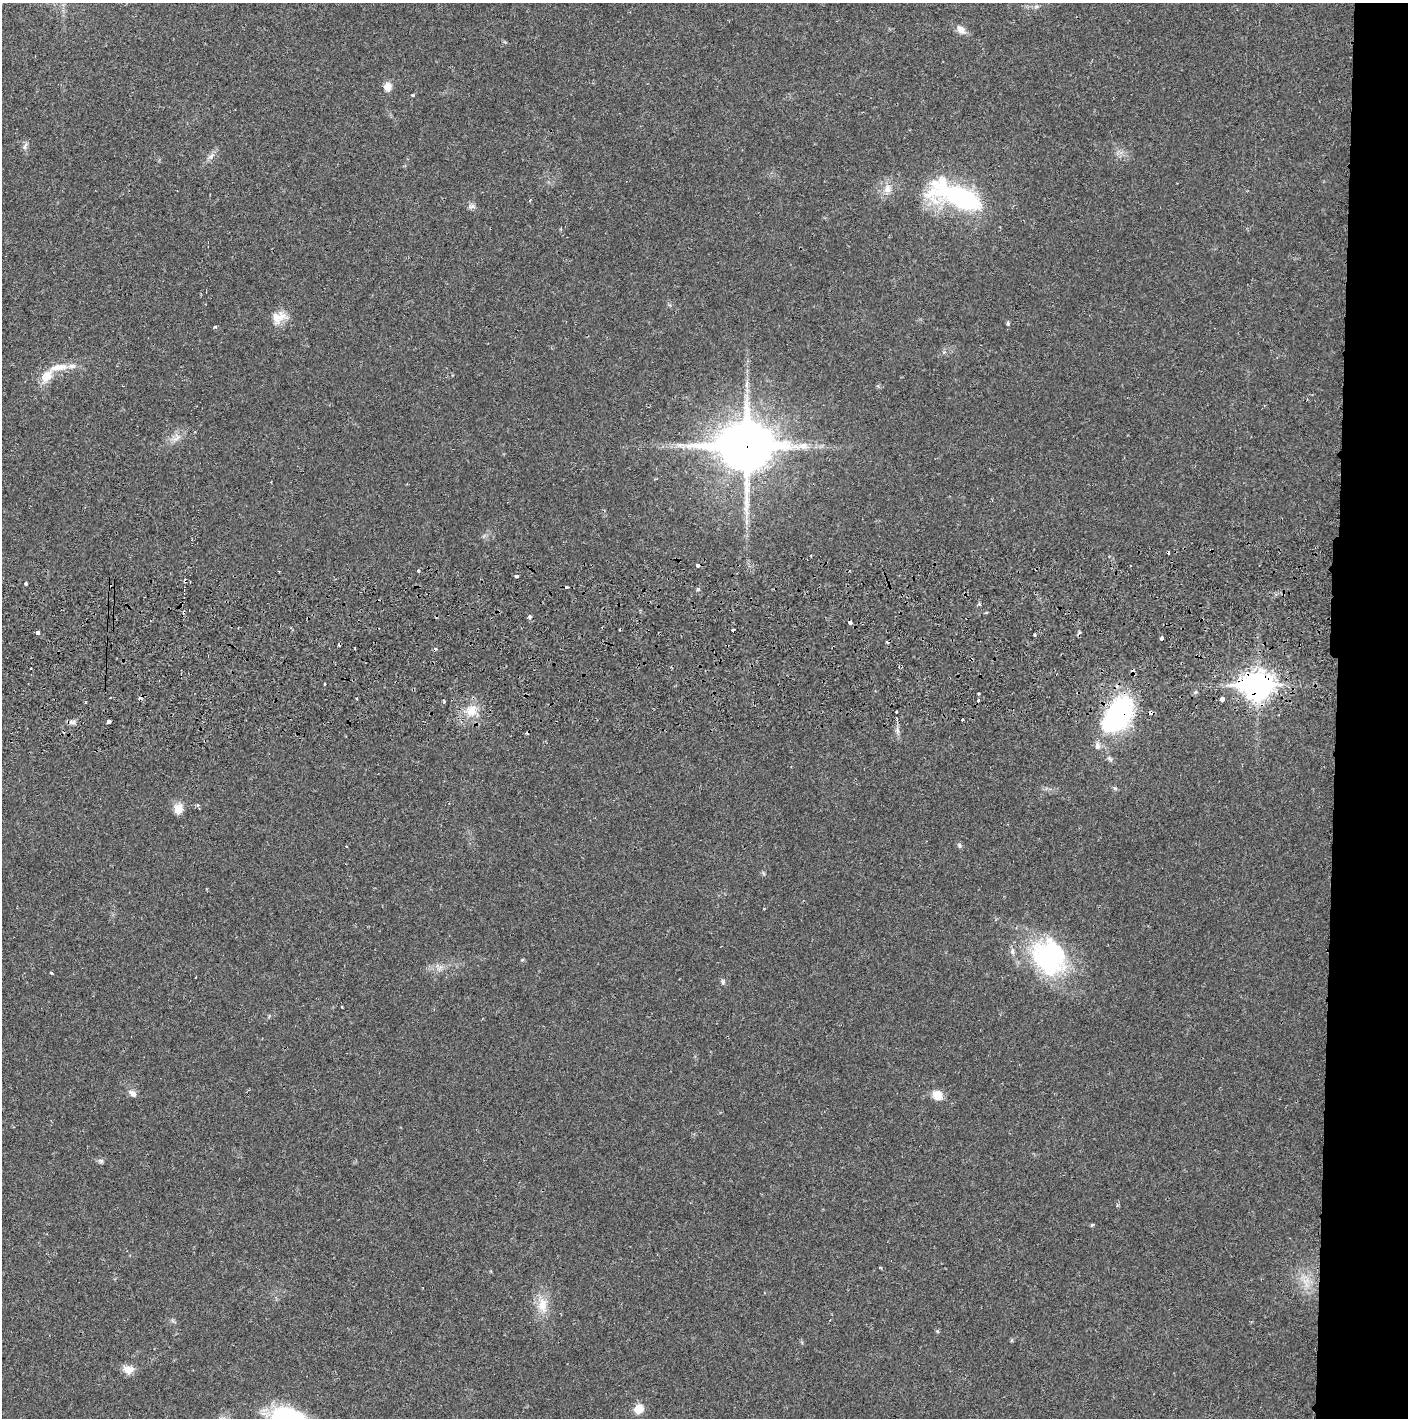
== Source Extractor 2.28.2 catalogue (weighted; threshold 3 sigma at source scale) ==
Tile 6 of 3 x 3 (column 3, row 2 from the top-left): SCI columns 2817-4222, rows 1471-2886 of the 4229 x 4360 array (HDU 1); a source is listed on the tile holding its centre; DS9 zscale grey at full resolution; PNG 1410 x 1420 px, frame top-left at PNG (2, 3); no overlay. Shown black and unused: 5% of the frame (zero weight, under 2 of 3 exposures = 3% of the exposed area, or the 3 px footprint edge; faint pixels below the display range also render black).
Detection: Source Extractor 2.28.2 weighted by HDU 2 'WHT'; one run over the whole footprint, this tile lists its part. Background 0.0211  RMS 0.0035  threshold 0.0156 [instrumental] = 3 sigma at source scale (4.5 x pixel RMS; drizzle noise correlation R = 1.50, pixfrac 1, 0.05/0.05 arcsec/px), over >= 5 px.
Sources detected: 71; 1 inside a brighter object's white glare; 12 cosmic-ray / hot-pixel residue — not listed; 2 inside a brighter listed object's ellipse — not listed separately; the other 56 listed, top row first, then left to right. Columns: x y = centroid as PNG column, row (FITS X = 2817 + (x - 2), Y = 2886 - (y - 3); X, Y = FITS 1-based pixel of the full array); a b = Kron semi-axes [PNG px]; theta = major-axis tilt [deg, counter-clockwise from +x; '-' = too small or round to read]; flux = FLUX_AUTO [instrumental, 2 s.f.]
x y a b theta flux
1036 6 7 4 1 0.7
961 29 13 8 -37 2.4
387 86 9 8 - 2.9
412 95 4 4 - 0.37
25 146 11 4 67 0.96
211 156 11 6 39 1.4
887 189 13 10 75 2.9
962 198 43 16 -17 58
530 200 5 3 - 0.31
472 206 10 6 -10 1.1
279 317 22 15 28 4.8
1008 323 5 4 - 0.58
215 327 4 3 - 0.63
59 367 29 9 10 5.3
177 438 14 8 52 2.5
680 445 7 4 18 0.95
746 446 20 17 2 1500
697 565 4 3 - 1.3
418 571 3 3 - 0.78
517 576 4 3 - 3.2
185 581 7 3 -83 0.48
26 583 3 3 - 1.5
698 589 5 4 - 0.53
530 617 4 3 - 1.4
850 622 4 3 - 2.7
733 630 3 3 - 0.97
38 633 4 3 - 2.5
1035 635 3 3 - 0.56
1162 638 4 3 - 1.2
324 684 3 2 - 0.38
1257 686 11 9 -1 400
1222 699 4 3 - 15
444 701 4 3 - 0.43
471 711 17 12 49 5.6
897 712 3 2 - 0.51
1118 715 39 22 54 59
962 720 3 3 - 0.82
109 721 4 3 - 3.9
897 731 9 4 -81 1.1
197 805 4 4 - 0.69
178 809 13 11 -84 3.3
959 845 6 5 - 0.64
346 846 3 2 - 0.3
1049 957 44 39 -58 48
52 973 4 3 - 0.33
723 982 7 5 -64 0.73
342 1007 3 2 - 0.37
132 1093 12 7 -39 1.7
937 1095 11 9 -30 4.7
101 1161 8 5 -7 0.8
1092 1225 5 3 - 0.35
543 1305 22 12 -84 5.8
937 1331 5 5 - 0.43
128 1369 15 10 -7 2.9
639 1409 13 11 53 3.5
289 1417 40 20 -16 25
Overlapping masked pixels (flux is a lower limit): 6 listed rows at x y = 746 446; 185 581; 850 622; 1257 686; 1118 715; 1049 957
Isophote crosses this tile's border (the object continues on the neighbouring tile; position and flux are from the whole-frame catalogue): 1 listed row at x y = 289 1417